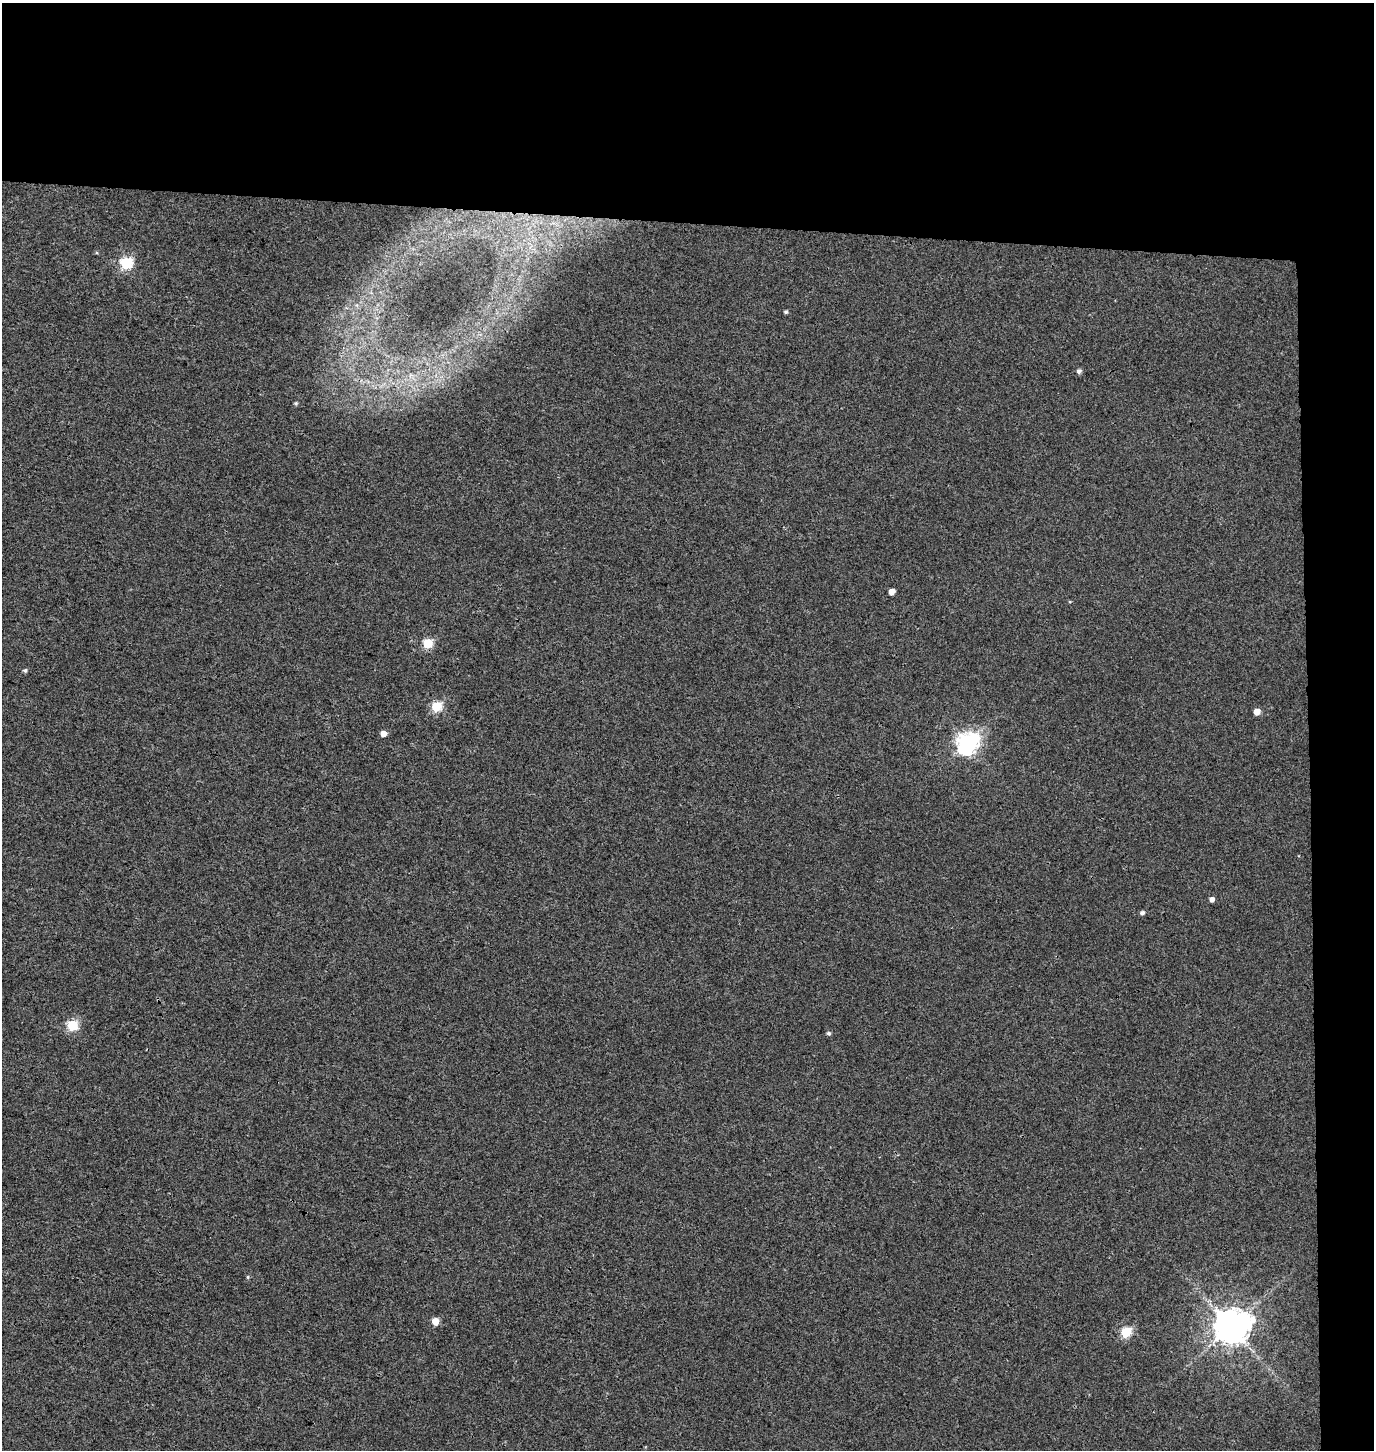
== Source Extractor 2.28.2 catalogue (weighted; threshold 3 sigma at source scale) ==
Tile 3 of 3 x 3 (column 3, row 1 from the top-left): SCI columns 3014-4385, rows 2907-4354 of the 4654 x 4357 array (HDU 1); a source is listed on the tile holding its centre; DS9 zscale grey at full resolution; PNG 1376 x 1452 px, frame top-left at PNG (2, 3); no overlay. Shown black and unused: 19% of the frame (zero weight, under 3 of 4 exposures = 5% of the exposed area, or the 3 px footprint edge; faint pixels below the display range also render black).
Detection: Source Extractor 2.28.2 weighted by HDU 2 'WHT'; one run over the whole footprint, this tile lists its part. Background 0.00251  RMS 0.004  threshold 0.0179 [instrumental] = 3 sigma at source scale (4.5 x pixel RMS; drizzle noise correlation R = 1.50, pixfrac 1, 0.0396/0.0396 arcsec/px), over >= 5 px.
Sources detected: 19; all 19 listed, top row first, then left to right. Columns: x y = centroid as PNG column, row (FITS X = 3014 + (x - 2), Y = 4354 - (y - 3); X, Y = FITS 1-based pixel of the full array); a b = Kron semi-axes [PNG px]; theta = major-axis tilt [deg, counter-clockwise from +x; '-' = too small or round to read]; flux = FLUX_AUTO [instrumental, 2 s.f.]
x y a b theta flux
126 263 6 6 - 42
786 312 4 4 - 0.69
1079 371 6 5 - 1.1
296 403 5 4 - 0.57
892 592 5 4 - 3.5
428 643 5 5 - 19
25 670 6 4 89 0.67
436 706 6 5 - 25
1257 712 5 5 - 4.3
384 734 5 5 - 3.3
967 743 8 7 - 220
1212 899 4 4 - 1.9
1142 913 5 4 - 1.1
73 1025 6 5 - 29
829 1033 5 5 - 0.74
248 1277 5 3 - 0.43
435 1321 5 5 - 5.5
1231 1326 11 9 27 930
1126 1332 6 5 - 28